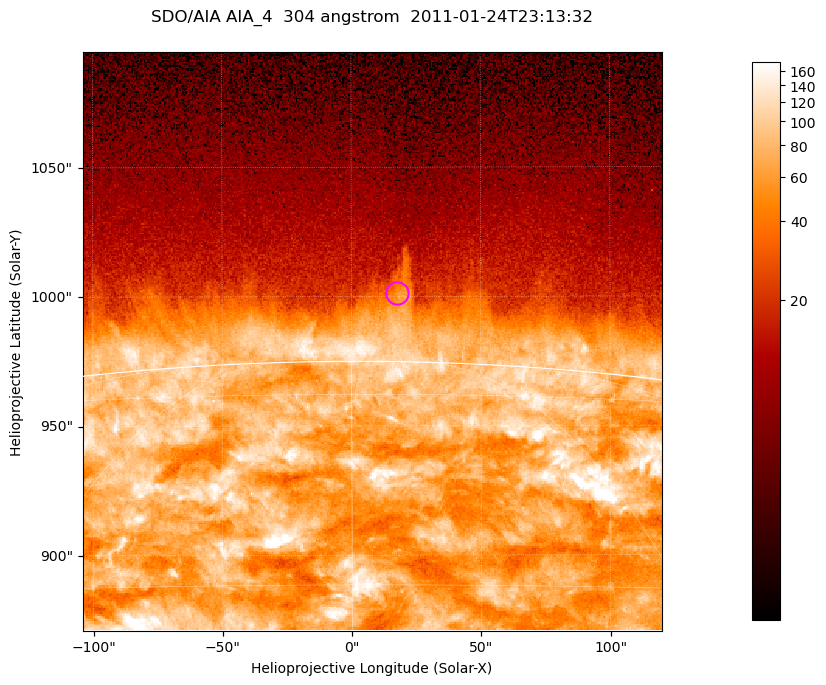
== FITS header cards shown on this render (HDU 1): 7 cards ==
TELESCOP= 'SDO/AIA '           / For AIA: SDO/AIA
INSTRUME= 'AIA_4   '           / For AIA: AIA_ATA1, AIA_ATA2, AIA_ATA3 or AIA_AT
WAVELNTH=                  304 / [angstrom] Wavelength
WAVEUNIT= 'angstrom'           / Wavelength unit: angstrom
DATE-OBS= '2011-01-24T23:13:32.139' / [ISO] Date when observation started; ISO 8
CTYPE1  = 'HPLN-TAN'           / CTYPE1; Typically HPLN
CTYPE2  = 'HPLT-TAN'           / CTYPE2; Typically HPLT

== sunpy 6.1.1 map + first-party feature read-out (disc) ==
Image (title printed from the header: SDO/AIA AIA_4  304 angstrom  2011-01-24T23:13:32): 373 x 373 px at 0.6 arcsec/px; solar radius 975 arcsec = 1625 px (partial field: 0.8% of the solar disc is inside the frame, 46% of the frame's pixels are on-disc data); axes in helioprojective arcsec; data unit not stated in the header (colour bar unlabelled)
Orientation: roll -0.132 deg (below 1 deg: not rotated)
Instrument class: DISC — disc imager (sunpy class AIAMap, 304 A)
Bright regions (active regions / flare kernels): reference = the on-disc median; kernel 3 px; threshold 5 sigma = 131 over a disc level ~71.7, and >= 1.15x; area >= 139 px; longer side >= 4 px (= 2.4 arcsec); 0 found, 0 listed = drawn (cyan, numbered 1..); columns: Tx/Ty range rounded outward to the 2 arcsec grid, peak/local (2 s.f.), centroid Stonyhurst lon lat
Off-limb structures (1.02-1.3 R_sun): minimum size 69 px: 4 found; the strongest spans PA ~0 deg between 1.02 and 1.05 R_sun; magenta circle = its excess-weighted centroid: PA ~0 deg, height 1.03 R_sun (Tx ~18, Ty ~1002 arcsec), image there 2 x the reference